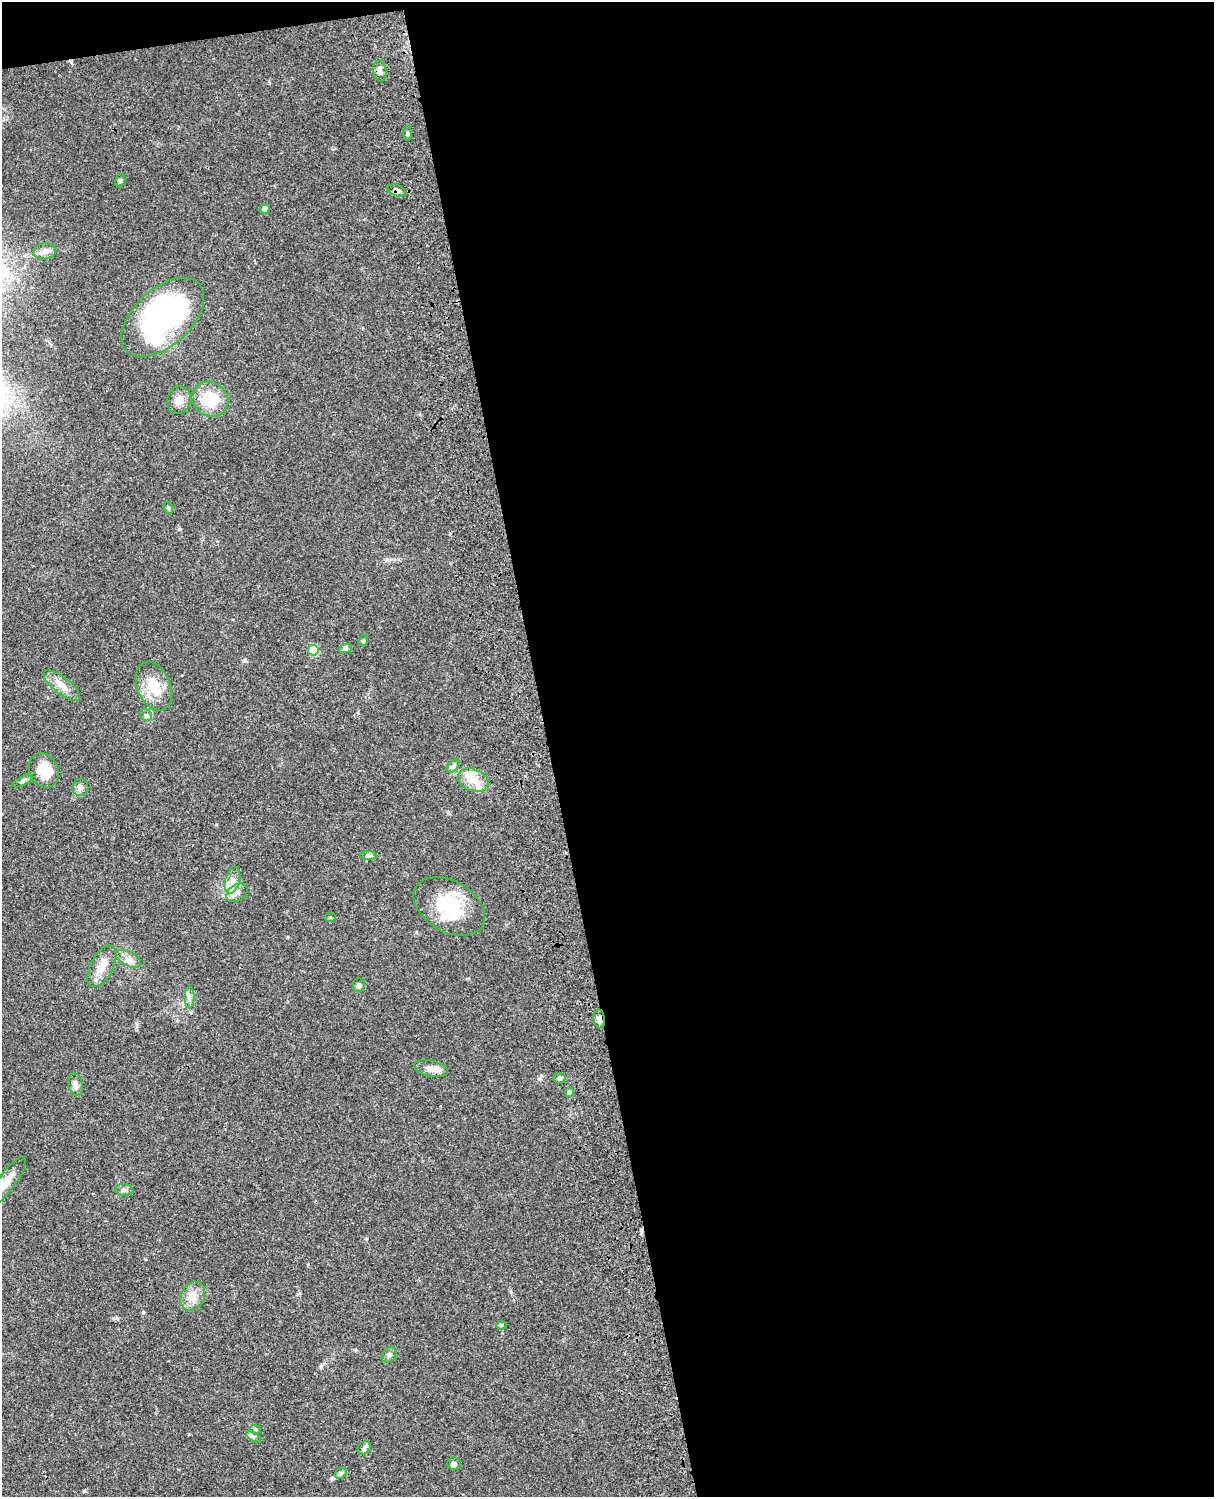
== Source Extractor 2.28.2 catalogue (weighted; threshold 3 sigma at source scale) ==
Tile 4 of 4 x 3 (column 4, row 1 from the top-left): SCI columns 3757-4968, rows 3269-4763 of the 5087 x 4927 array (HDU 1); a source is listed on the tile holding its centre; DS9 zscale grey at full resolution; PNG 1216 x 1499 px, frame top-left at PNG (2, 2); each listed source drawn as its Kron ellipse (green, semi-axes under 4 px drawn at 4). Shown black and unused: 56% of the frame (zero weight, under 3 of 4 exposures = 6% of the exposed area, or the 3 px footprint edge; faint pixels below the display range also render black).
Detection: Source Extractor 2.28.2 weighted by HDU 2 'WHT'; one run over the whole footprint, this tile lists its part. Background 0.0886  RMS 0.0062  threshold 0.0277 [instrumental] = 3 sigma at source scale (4.5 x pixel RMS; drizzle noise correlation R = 1.50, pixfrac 1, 0.05/0.05 arcsec/px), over >= 5 px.
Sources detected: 47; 2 inside a brighter object's white glare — neither listed nor drawn; the other 45 listed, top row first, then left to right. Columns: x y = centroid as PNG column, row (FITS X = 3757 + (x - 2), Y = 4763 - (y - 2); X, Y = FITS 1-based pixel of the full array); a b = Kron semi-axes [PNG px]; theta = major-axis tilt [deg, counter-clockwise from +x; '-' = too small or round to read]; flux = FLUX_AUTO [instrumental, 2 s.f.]
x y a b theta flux
380 71 10 6 -81 2.8
407 134 7 3 -89 0.98
120 181 7 5 75 1.1
397 190 10 5 -17 1.8
265 208 5 5 - 1.7
45 251 11 8 3 3.3
163 317 49 28 42 130
210 399 19 17 -33 20
179 400 14 11 76 5.3
168 508 6 4 -67 0.99
363 640 6 4 69 0.82
345 649 7 4 19 1.1
313 650 5 5 - 20
62 686 22 8 -38 6.4
154 686 25 16 -68 15
146 715 7 5 -41 1.3
453 766 8 4 45 1.4
44 770 18 14 -65 14
473 780 16 11 -21 8.5
23 781 11 4 24 1.4
80 788 8 8 - 2.3
368 856 8 4 0 1.4
232 880 13 7 74 4.4
237 893 11 8 34 3.7
449 906 38 25 -30 32
330 917 6 4 2 0.69
128 959 14 7 -28 3.8
102 966 23 11 63 9.1
359 985 7 6 - 1.5
189 997 11 5 90 2.2
599 1019 9 5 -82 2.5
431 1069 17 8 -12 5
559 1078 6 5 - 1.3
75 1085 11 7 -78 2.8
569 1092 4 4 - 2.4
6 1182 31 8 53 8.1
124 1190 9 6 -10 1.7
193 1296 15 12 64 6.6
501 1325 5 4 - 0.83
389 1355 8 6 48 1.9
255 1429 5 3 - 0.71
253 1437 8 3 -31 1.1
364 1448 7 6 - 1.6
454 1464 7 6 - 1.8
341 1473 6 5 - 1.2
Overlapping masked pixels (flux is a lower limit): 2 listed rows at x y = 397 190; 599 1019
Isophote crosses this tile's border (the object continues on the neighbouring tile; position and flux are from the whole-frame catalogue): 1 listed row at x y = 6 1182
Unlisted compact peaks at least as high as the median listed source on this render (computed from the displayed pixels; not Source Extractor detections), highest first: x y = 321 1366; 143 1312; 450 533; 179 529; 245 660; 366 1239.